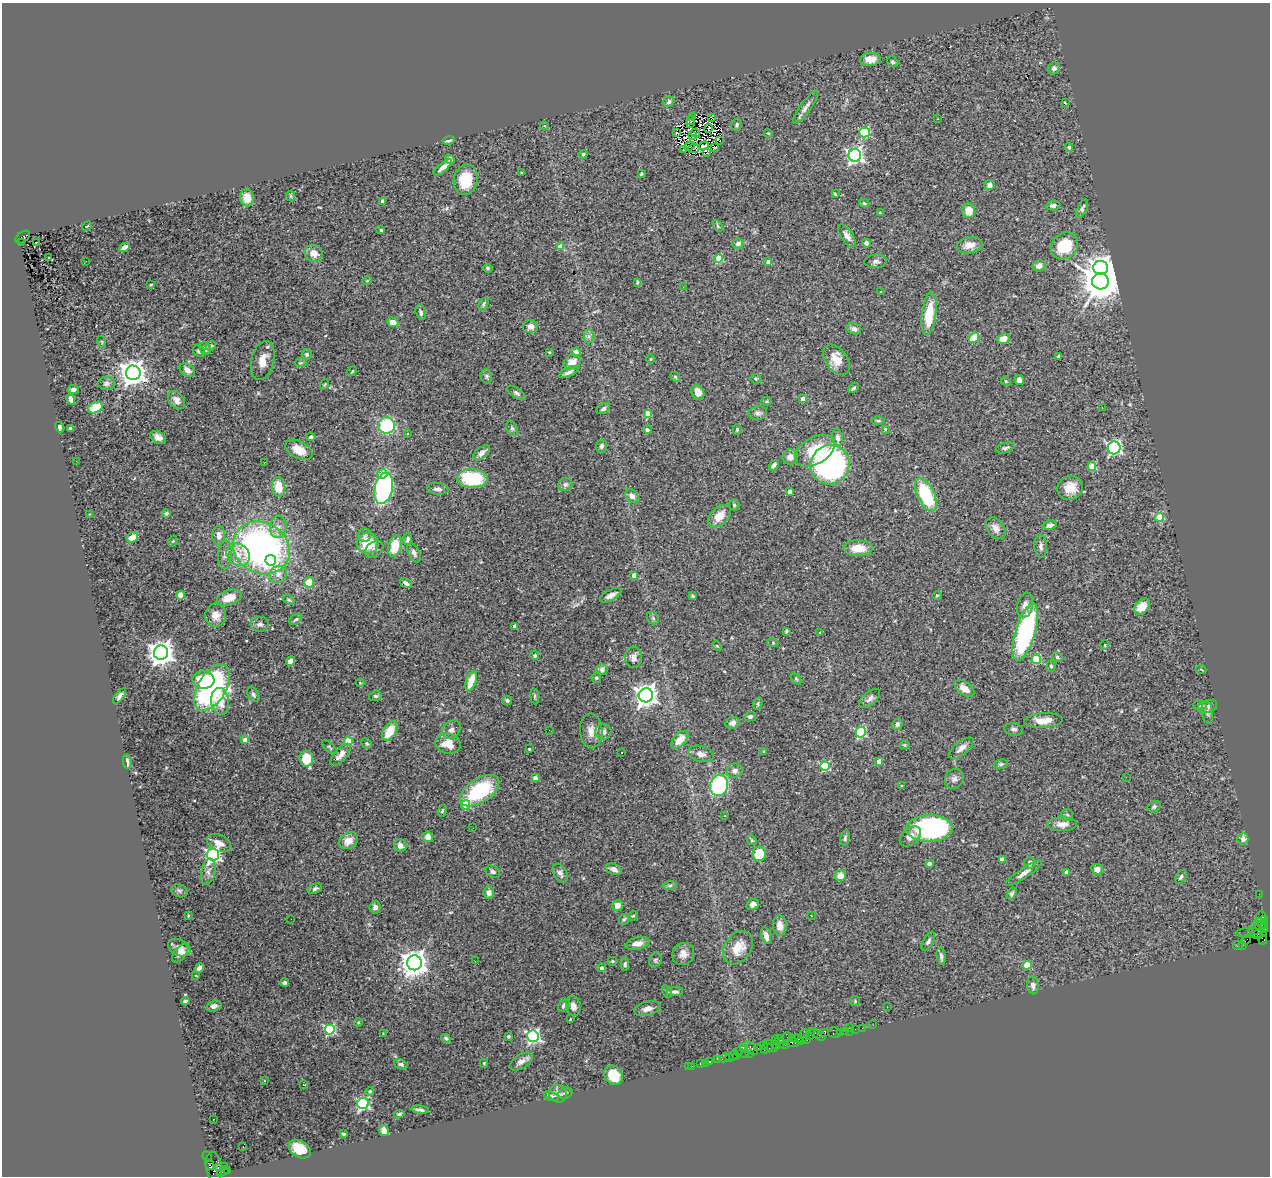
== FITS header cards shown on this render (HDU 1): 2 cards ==
NAXIS1  =                 1268
NAXIS2  =                 1174

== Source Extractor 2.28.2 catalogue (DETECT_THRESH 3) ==
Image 1268 x 1174 px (HDU 1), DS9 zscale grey, 1 PNG px = 1 image px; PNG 1272 x 1178 px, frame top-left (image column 1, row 1174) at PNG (2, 3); each listed source drawn as its Kron ellipse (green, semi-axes under 4 px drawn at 4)
Background 2.49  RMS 0.073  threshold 0.22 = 3 sigma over >= 5 px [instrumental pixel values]
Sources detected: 420; all 420 listed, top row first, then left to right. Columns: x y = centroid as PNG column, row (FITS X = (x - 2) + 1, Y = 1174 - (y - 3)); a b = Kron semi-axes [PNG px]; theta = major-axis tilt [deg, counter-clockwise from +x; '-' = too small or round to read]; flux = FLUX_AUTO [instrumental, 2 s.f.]
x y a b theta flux
870 59 10 6 5 51
893 62 6 5 - 10
1054 68 6 6 - 23
669 102 6 5 - 13
1065 103 3 3 - 4.3
806 107 20 5 54 26
692 117 3 2 - 4.9
712 118 4 2 - 8.3
938 119 3 2 - 7.6
691 120 4 2 - 3.1
690 123 4 2 - 3.5
737 125 6 5 - 8.3
544 126 4 4 - 6.9
708 129 4 2 - 4.7
676 132 2 2 - 4.7
864 132 5 5 - 310
696 133 4 2 - 4.2
768 133 4 3 - 3.8
693 136 4 2 - 3.7
448 140 6 3 14 12
720 141 3 2 - 1.3
690 146 5 2 - 0.75
703 146 5 2 - 6.3
715 147 3 2 - 5.5
1069 147 4 4 - 15
694 148 5 3 - 1.7
683 149 2 2 - 5.6
707 153 3 2 - 13
583 154 4 4 - 11
855 155 6 6 - 1500
450 159 5 4 - 11
443 167 11 4 40 28
522 172 4 2 - 4
641 174 4 3 - 6.5
466 180 15 12 80 160
990 185 5 5 - 20
835 194 4 3 - 5
291 196 5 4 - 5.9
247 198 8 7 - 66
382 201 3 3 - 22
864 203 5 4 - 7.3
1053 205 7 5 6 17
1082 209 10 4 63 14
969 211 7 6 - 78
880 213 3 3 - 3.4
87 226 5 3 - 4.4
718 226 6 4 -59 6.3
381 230 4 3 - 8.7
847 236 13 6 -56 27
23 237 8 5 37 1000
22 242 3 2 - 480
36 242 3 2 - 5.2
867 243 5 4 - 18
738 244 6 5 - 16
969 245 13 8 11 46
1064 246 15 12 42 160
124 247 5 4 - 28
560 247 4 4 - 79
314 253 9 8 - 45
49 258 3 3 - 89
719 259 4 4 - 170
86 261 2 2 - 7.2
876 261 11 7 5 17
768 262 4 3 - 32
1039 266 6 6 - 30
488 268 5 4 - 6.7
1101 268 7 6 - 3000
367 281 5 3 - 3.7
1100 281 8 8 - 16000
637 282 4 2 - 4.6
151 284 3 2 - 4.1
683 287 2 2 - 15
880 291 2 2 - 3.1
484 304 7 4 62 9.6
421 312 8 5 -76 13
929 314 22 7 83 150
393 322 6 5 - 38
530 326 7 6 - 30
854 329 7 5 -15 18
589 336 7 5 90 14
974 338 6 4 48 77
1003 339 6 5 - 53
102 342 6 3 -71 4.8
211 346 5 4 - 7.4
205 348 6 5 - 29
199 351 6 5 - 12
549 352 3 3 - 5.8
576 352 5 4 - 25
307 354 5 5 - 7
1058 356 4 3 - 7.8
651 359 5 3 - 4.1
263 360 20 11 76 63
836 360 17 10 -53 73
572 362 9 7 25 47
301 363 6 3 9 5.7
187 370 8 5 -39 29
352 371 5 3 - 4.4
569 372 10 4 24 19
133 373 7 7 - 5300
486 376 7 5 -71 10
675 377 5 4 - 6.6
756 379 5 5 - 6.9
1019 380 5 4 - 29
1006 381 5 4 - 6
107 383 8 6 4 15
325 384 5 3 - 4.3
854 388 6 4 38 8.8
73 390 6 4 11 16
698 392 8 6 -64 34
516 393 10 5 -34 12
71 399 6 4 -77 19
803 399 4 4 - 53
176 400 10 7 -51 31
767 401 5 3 - 5.9
95 407 8 5 28 120
1102 407 3 2 - 11
603 409 7 4 34 13
647 413 4 4 - 46
758 413 9 6 9 17
878 421 6 4 0 7.4
387 425 8 8 - 320
60 427 5 4 - 12
70 428 3 3 - 5.5
512 428 8 5 -63 10
885 429 3 3 - 4.7
647 430 4 4 - 14
737 430 5 4 - 6.6
407 433 3 2 - 7.4
158 437 8 5 -30 29
311 437 5 4 - 10
838 438 8 5 -81 19
601 446 7 5 75 11
1005 448 9 5 15 11
1114 448 6 6 - 910
299 450 15 8 -28 68
815 451 21 13 32 170
481 453 10 5 38 24
790 457 8 7 - 29
76 461 2 2 - 10
265 462 3 2 - 7.4
774 465 6 4 57 25
830 465 20 19 - 1200
1092 466 4 4 - 130
382 474 5 5 - 74
472 478 15 9 -3 280
565 485 7 6 - 16
278 487 10 7 -85 82
384 488 16 9 76 760
1070 488 13 12 - 74
438 489 11 6 -5 23
790 491 4 4 - 35
926 495 18 8 -65 310
632 496 7 6 - 29
734 505 5 5 - 8.3
166 513 4 4 - 9
89 514 2 2 - 3.3
719 516 13 8 45 66
1159 517 4 4 - 190
1050 525 7 5 15 18
278 527 11 8 84 31
996 528 12 8 -52 36
364 535 7 6 - 13
219 536 9 6 90 33
132 537 6 5 - 54
407 539 6 4 80 14
173 541 6 3 71 4.3
368 543 10 10 - 160
395 546 11 6 74 110
1041 546 11 6 -86 18
261 548 29 25 -32 1800
858 548 14 8 0 86
374 549 10 7 38 21
414 553 10 5 -63 18
225 554 14 7 86 26
238 555 12 10 -38 56
271 560 5 5 - 440
278 574 9 8 - 26
634 575 4 4 - 38
309 582 5 5 - 90
406 583 7 4 -32 18
181 595 4 4 - 130
611 595 12 5 27 30
937 595 5 3 - 4.4
693 596 4 3 - 7.8
229 598 12 7 19 73
289 600 6 4 -36 6.8
1025 605 13 8 77 35
1142 607 9 6 48 69
216 615 11 10 - 46
653 618 7 5 -47 9.6
296 619 7 4 37 9.7
260 624 9 7 0 18
515 626 4 3 - 20
786 631 3 3 - 7.1
1025 632 30 10 73 820
820 633 4 3 - 7
773 643 5 3 - 4.8
1105 645 5 3 - 4
717 646 5 3 - 4.4
161 653 7 7 - 5100
535 656 4 4 - 9.4
633 657 11 8 87 29
1057 657 5 4 - 8.8
1036 659 5 4 - 250
290 661 5 4 - 36
1051 666 5 4 - 8.2
602 669 5 5 - 20
1201 669 5 3 - 3.8
596 678 5 5 - 8.6
796 679 6 4 -45 5.8
203 680 11 8 -5 140
471 681 10 5 71 100
360 683 4 4 - 4.1
212 688 25 14 59 1100
964 688 11 6 -36 44
253 695 8 5 -61 15
646 695 7 7 - 3900
120 696 9 4 51 19
375 696 6 4 10 8.5
535 696 8 4 -83 7.2
870 698 13 6 41 19
507 700 5 4 - 11
220 701 13 9 -82 91
758 704 6 4 74 7.3
1200 705 7 4 0 7.7
1207 706 10 6 17 14
1207 712 12 5 -81 15
750 717 5 4 - 12
1043 720 19 7 3 67
733 723 7 6 - 24
897 724 6 5 - 17
1014 729 9 6 -9 15
451 730 10 8 45 22
549 730 2 2 - 11
390 731 10 6 59 110
591 731 17 11 -86 46
603 732 8 8 - 23
861 732 5 5 - 430
245 740 4 4 - 40
680 740 11 6 47 63
348 742 4 4 - 170
367 743 6 4 -43 6.8
448 744 13 10 -9 89
905 745 5 4 - 5.6
329 747 9 3 -41 6.2
961 748 15 6 39 32
529 749 3 3 - 6.2
764 751 4 3 - 6.2
622 752 3 2 - 7.1
701 754 13 8 -14 29
341 755 14 6 48 30
306 759 8 7 - 130
879 761 4 4 - 59
127 762 7 3 -82 15
1001 764 7 4 10 8.2
825 766 5 4 - 340
735 771 8 7 - 20
1126 777 2 2 - 93
535 778 4 4 - 42
954 779 10 9 - 21
719 785 10 9 - 650
902 786 4 4 - 4.9
480 791 22 12 33 370
466 805 4 4 - 190
1154 807 7 5 27 11
442 811 6 4 71 6
725 815 3 3 - 12
1067 815 6 6 - 8.3
1062 824 14 7 1 36
473 828 2 2 - 10
929 828 23 13 1 910
910 836 12 7 41 33
428 837 5 5 - 35
845 838 7 5 76 10
1243 839 6 5 - 23
752 840 5 4 - 7.2
349 841 10 8 33 46
219 843 13 8 -26 43
400 846 6 6 - 29
759 854 7 6 - 120
213 855 6 6 - 1300
1002 860 4 4 - 43
1030 863 6 5 - 16
929 864 4 3 - 18
614 869 8 5 -20 19
1097 869 6 5 - 36
208 872 13 7 77 27
493 872 8 5 -29 13
1067 872 4 3 - 24
560 873 10 6 -60 20
1024 873 21 5 33 28
840 875 6 5 - 48
1181 877 7 5 57 10
670 885 7 4 2 9.9
315 889 7 4 24 10
179 891 8 6 -25 11
489 893 6 5 - 22
1012 894 6 4 58 9
1259 894 2 2 - 46
752 904 6 5 - 27
617 905 5 5 - 36
375 907 6 5 - 22
188 916 3 2 - 3.4
633 916 5 4 - 4.7
811 916 3 2 - 14
1261 917 6 5 - 200
291 919 2 2 - 4.7
624 919 6 4 43 7.4
1264 920 4 3 - 280
1261 923 7 3 -31 570
780 925 10 7 -82 41
1257 928 9 6 20 1400
1264 928 4 2 - 130
1251 933 16 5 0 1300
1257 934 5 4 - 760
766 936 8 4 -76 33
1246 940 5 2 - 170
1263 940 5 4 - 120
928 941 10 5 61 14
637 943 12 6 12 43
1243 945 3 2 - 160
1238 946 5 3 - 170
179 948 12 8 -26 28
738 948 18 13 55 93
180 953 11 6 50 31
683 954 11 10 - 40
941 956 9 4 -82 16
655 960 7 6 - 11
475 961 3 2 - 7.8
612 961 5 3 - 5.2
414 963 7 7 - 5300
625 964 7 4 83 7.8
1027 965 4 4 - 160
199 968 5 3 - 15
602 968 4 4 - 18
196 976 4 2 - 3.2
285 982 4 3 - 14
1033 985 9 5 -82 18
667 991 7 4 -61 7.5
675 992 8 4 1 14
185 1001 4 3 - 8.6
855 1001 5 4 - 6.4
214 1006 8 5 17 20
564 1006 7 5 49 14
573 1006 10 7 -76 26
887 1007 2 2 - 6.1
647 1009 14 7 14 26
570 1019 3 2 - 2.9
358 1023 4 3 - 4
873 1025 2 2 - 57
850 1027 4 2 - 140
862 1028 2 2 - 88
330 1029 5 5 - 490
855 1029 2 2 - 75
845 1031 4 2 - 230
849 1031 3 2 - 240
825 1032 4 3 - 600
816 1033 6 2 -33 310
834 1033 6 5 - 330
840 1033 3 2 - 160
383 1034 4 2 - 3.4
810 1034 6 2 72 110
508 1036 3 3 - 10
533 1036 6 6 - 1000
803 1037 8 4 65 1600
822 1037 3 2 - 120
446 1038 5 4 - 10
787 1038 5 2 - 150
792 1039 3 3 - 120
797 1039 5 3 - 440
807 1039 4 2 - 170
780 1040 4 3 - 790
792 1042 7 3 -7 570
776 1043 7 3 -85 270
781 1043 5 3 - 760
764 1045 2 2 - 150
785 1045 5 3 - 500
770 1046 7 5 -39 820
743 1047 3 2 - 280
751 1048 8 4 -51 540
758 1048 2 2 - 130
766 1048 6 3 28 350
738 1052 2 2 - 130
750 1053 3 2 - 140
745 1054 3 2 - 130
733 1055 5 3 - 310
736 1056 4 3 - 170
729 1057 3 2 - 150
724 1058 5 3 - 250
718 1059 3 2 - 77
521 1061 13 7 33 27
710 1062 3 3 - 310
484 1063 4 3 - 6
705 1063 2 2 - 39
401 1064 7 4 -19 13
700 1064 3 3 - 210
688 1066 2 2 - 33
692 1066 2 2 - 16
613 1075 10 8 -49 100
264 1081 3 2 - 8.1
304 1085 3 2 - 4.9
370 1091 4 3 - 6.7
565 1093 7 5 21 13
558 1094 9 8 - 26
551 1096 7 4 -19 14
363 1104 6 5 - 830
420 1110 9 3 -6 14
399 1114 5 3 - 7.2
213 1119 3 2 - 3.8
384 1130 5 5 - 50
344 1134 3 3 - 7.2
243 1147 3 2 - 14
300 1149 12 8 -32 87
207 1156 5 4 - 120
210 1165 5 3 - 570
224 1166 2 2 - 47
214 1167 15 8 -81 2200
218 1168 4 3 - 950
228 1170 3 2 - 750
223 1171 6 3 31 160